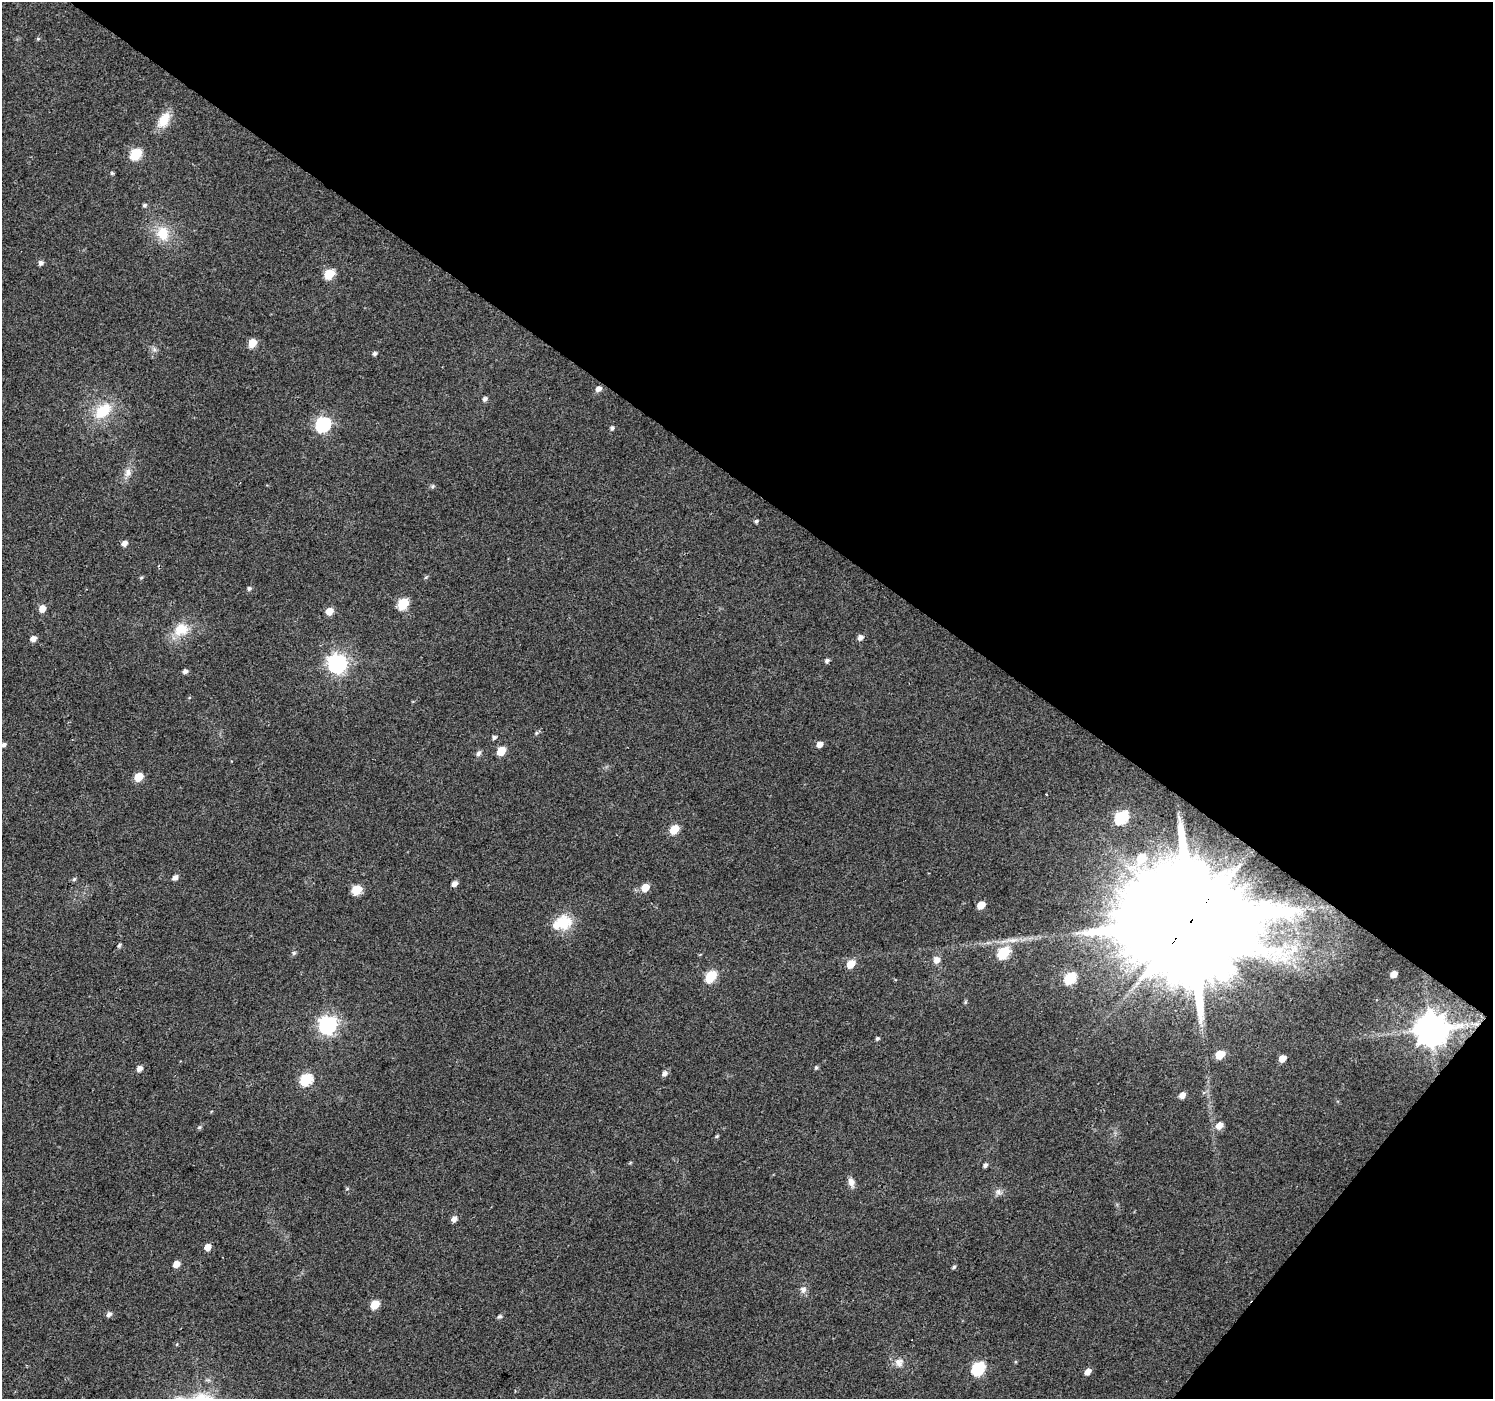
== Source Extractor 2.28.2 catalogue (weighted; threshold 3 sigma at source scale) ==
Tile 8 of 4 x 4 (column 4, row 2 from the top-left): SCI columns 4480-5970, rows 3040-4436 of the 5970 x 6010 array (HDU 1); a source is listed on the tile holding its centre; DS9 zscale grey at full resolution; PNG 1495 x 1401 px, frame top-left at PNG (2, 2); no overlay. Shown black and unused: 38% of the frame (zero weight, under 2 of 3 exposures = <1% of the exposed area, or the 3 px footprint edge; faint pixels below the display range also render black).
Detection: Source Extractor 2.28.2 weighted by HDU 2 'WHT'; one run over the whole footprint, this tile lists its part. Background 0.0472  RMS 0.0081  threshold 0.0366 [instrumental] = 3 sigma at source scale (4.5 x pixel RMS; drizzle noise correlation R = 1.50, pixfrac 1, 0.0396/0.0396 arcsec/px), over >= 5 px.
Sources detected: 89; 1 inside a brighter listed object's ellipse — not listed separately; the other 88 listed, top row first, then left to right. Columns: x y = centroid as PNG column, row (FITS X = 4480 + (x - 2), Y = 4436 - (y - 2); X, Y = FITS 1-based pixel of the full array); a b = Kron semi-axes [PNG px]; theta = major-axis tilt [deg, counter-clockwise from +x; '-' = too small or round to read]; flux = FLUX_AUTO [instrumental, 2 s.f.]
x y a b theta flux
164 120 21 12 55 14
136 154 7 6 - 51
112 173 5 4 - 1.1
144 205 5 5 - 1.6
163 233 19 15 -81 19
41 263 6 5 - 2.7
329 274 6 5 - 35
252 343 6 5 - 17
154 349 7 4 -72 1.8
375 353 5 5 - 1.9
598 389 6 5 - 4.4
485 399 6 5 - 2.5
103 411 23 14 41 26
323 424 7 6 - 160
612 428 6 5 - 1.7
128 472 12 9 73 5.4
432 486 6 4 89 1.2
756 521 5 4 - 1.5
124 543 6 5 - 4.7
426 577 6 3 19 0.96
141 578 5 4 - 1.1
249 589 5 5 - 1.9
403 604 6 6 - 52
42 608 6 5 - 8.9
329 611 6 5 - 10
181 629 22 17 24 18
860 637 6 6 - 3.4
33 639 6 5 - 5
827 661 5 5 - 2.1
337 664 8 7 - 370
185 671 5 5 - 2.6
536 733 5 5 - 1.2
494 737 6 5 - 1.9
819 744 6 5 - 5.6
4 745 6 5 - 2.4
501 751 6 5 - 21
478 753 8 6 57 2.3
139 777 6 5 - 22
1046 794 2 2 - 0.55
1121 817 7 6 - 98
674 829 6 5 - 27
1141 858 9 7 52 23
175 878 6 5 - 3.8
74 879 5 5 - 1.3
454 883 6 5 - 3.9
645 887 6 5 - 13
356 890 6 5 - 29
981 905 6 5 - 12
1191 921 40 28 40 47000
564 922 21 20 - 20
119 945 6 4 63 1.3
1003 952 7 6 - 65
294 953 6 5 - 1.5
936 960 8 8 - 5.2
851 964 7 6 - 14
1394 974 5 5 - 6.6
710 976 7 6 - 48
1070 978 7 6 - 54
965 1002 6 4 71 0.98
327 1025 8 7 - 320
1431 1029 10 9 - 1700
877 1038 5 4 - 1.4
1220 1054 6 5 - 21
1282 1058 6 5 - 7.6
816 1068 6 4 69 1.3
139 1069 6 5 - 4.5
664 1073 7 6 - 3.4
306 1079 7 6 - 69
1182 1095 6 5 - 5.4
1219 1125 7 6 - 7.8
199 1127 6 5 - 1.3
716 1136 5 4 - 1
630 1163 6 3 19 0.79
985 1165 5 5 - 2
851 1182 13 7 -73 4.7
998 1192 9 8 - 3.2
454 1219 6 5 - 4.5
207 1247 5 5 - 7.9
176 1264 5 5 - 7.9
954 1267 5 4 - 1.2
803 1290 8 8 - 3.6
375 1304 6 5 - 20
109 1314 6 5 - 2.8
499 1317 6 4 25 1.6
177 1344 5 3 - 0.69
899 1363 12 10 -84 5.6
978 1368 7 6 - 99
1088 1372 6 5 - 5.2
Overlapping masked pixels (flux is a lower limit): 2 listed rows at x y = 1191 921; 1431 1029
Isophote crosses this tile's border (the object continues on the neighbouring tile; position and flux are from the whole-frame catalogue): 1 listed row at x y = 4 745